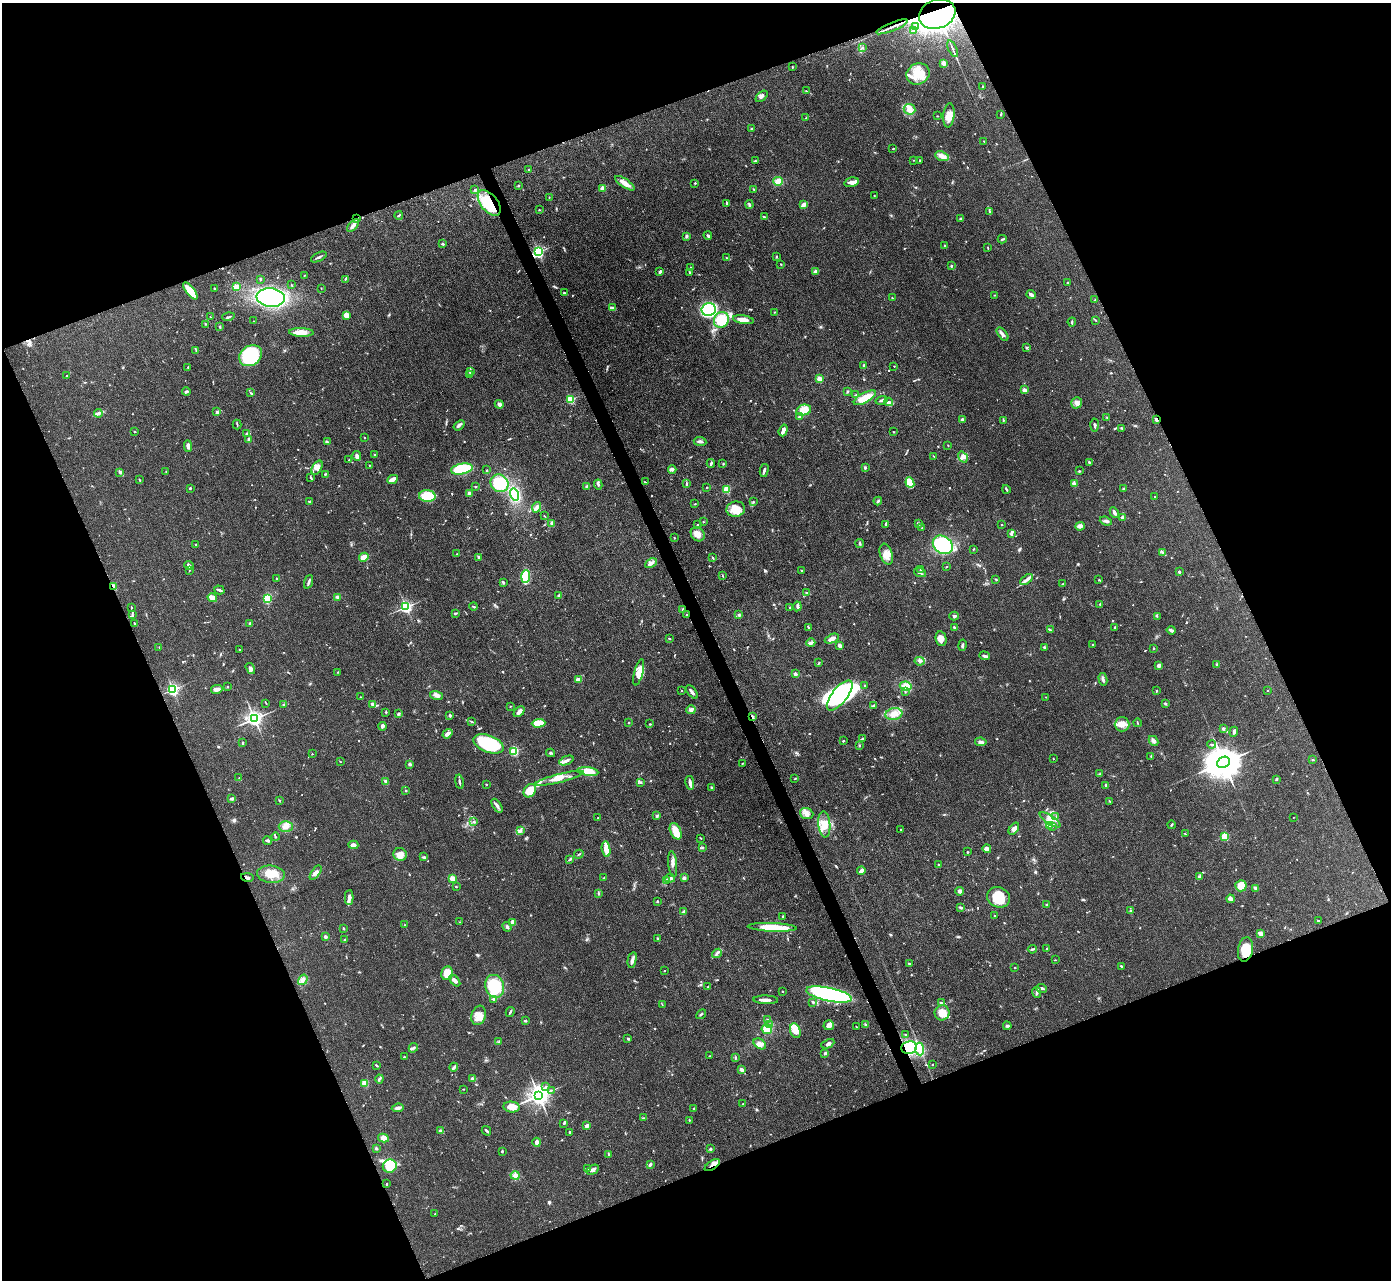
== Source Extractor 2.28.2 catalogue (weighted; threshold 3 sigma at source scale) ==
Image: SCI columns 2-5554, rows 152-5261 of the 5555 x 5545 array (HDU 1 of 3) = the unmasked area's bounding box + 8 px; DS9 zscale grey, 4 x 4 block average (1 PNG px = mean of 4 x 4 image px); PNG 1393 x 1282 px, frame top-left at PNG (2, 3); each listed source drawn as its Kron ellipse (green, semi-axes under 4 px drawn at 4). Shown black and unused: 43% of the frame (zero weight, under 3 of 4 exposures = <1% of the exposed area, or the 3 px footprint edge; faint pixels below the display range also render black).
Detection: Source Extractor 2.28.2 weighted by HDU 2 'WHT'. Background 0.07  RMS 0.0052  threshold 0.0235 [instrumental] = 3 sigma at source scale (4.5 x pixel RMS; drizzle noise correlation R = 1.50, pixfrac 1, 0.05/0.05 arcsec/px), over >= 5 px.
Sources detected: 798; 3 inside a brighter object's white glare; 6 cosmic-ray / hot-pixel residue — neither listed nor drawn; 12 coinciding with a brighter row at this scale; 43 inside a brighter listed object's ellipse — not listed separately; of the other 734, all 500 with FLUX_AUTO >= 1.6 (the completeness limit of this list) listed and drawn (234 fainter detections not listed), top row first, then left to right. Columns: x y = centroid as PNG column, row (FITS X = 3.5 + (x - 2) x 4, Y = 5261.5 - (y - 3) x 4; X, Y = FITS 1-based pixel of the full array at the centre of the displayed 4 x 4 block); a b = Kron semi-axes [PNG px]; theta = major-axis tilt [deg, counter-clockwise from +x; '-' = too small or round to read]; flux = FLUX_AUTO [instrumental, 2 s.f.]
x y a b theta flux
937 14 19 14 20 1700
892 27 17 2 22 13
915 27 3 2 - 1.9
914 31 2 2 - 2.4
862 47 2 2 - 1.7
953 49 9 2 -66 6
943 63 3 3 - 15
792 67 2 2 - 2.4
918 74 12 10 28 68
983 86 2 2 - 5.6
806 91 3 2 - 2
762 96 7 2 42 5.6
910 109 6 5 - 18
949 115 12 5 83 27
1001 115 3 2 - 2.8
937 116 2 2 - 1.9
806 117 2 2 - 1.9
751 129 3 2 - 1.8
984 141 2 2 - 1.6
893 149 3 2 - 2
942 156 7 4 -19 14
914 160 2 2 - 1.7
755 161 3 2 - 2.7
920 161 3 2 - 2.7
529 169 2 2 - 2.3
778 181 4 4 - 24
851 182 7 4 14 13
625 183 11 3 -34 32
695 183 2 2 - 3
518 186 2 2 - 3.3
603 188 2 2 - 74
754 189 3 2 - 2.2
475 190 3 2 - 2.2
874 195 2 2 - 2.8
549 197 2 2 - 1.9
489 203 15 8 -51 99
727 203 3 2 - 3.9
749 204 4 2 - 4.6
804 205 4 3 - 22
539 210 3 2 - 1.9
989 211 2 2 - 4.4
399 215 4 2 - 2.7
764 217 3 2 - 4.1
356 219 2 2 - 17
960 219 3 2 - 3.9
353 225 7 3 45 12
708 235 4 3 - 5.5
686 236 3 3 - 4.8
1002 239 4 2 - 5.3
442 244 3 2 - 4.1
945 245 2 2 - 2.2
988 247 2 2 - 1.7
538 252 3 2 - 680
319 257 8 2 26 6.5
776 257 2 2 - 2
726 258 2 2 - 1.8
781 264 3 2 - 1.9
951 266 2 2 - 6.1
691 268 2 2 - 5.9
660 271 3 2 - 5.4
690 272 3 2 - 3.7
816 272 2 2 - 43
304 275 2 2 - 1.7
260 279 2 2 - 2.6
345 279 3 2 - 2.9
1068 283 3 2 - 2.5
291 285 2 2 - 1.8
236 287 2 2 - 110
214 288 2 2 - 2.7
321 288 2 2 - 1.7
190 291 10 3 -52 67
564 293 2 2 - 5.7
995 295 3 2 - 1.8
1031 295 5 2 - 10
271 297 14 9 -6 520
892 298 2 2 - 2
1095 299 3 2 - 2.4
613 308 3 2 - 3.4
709 310 7 6 - 320
774 312 2 2 - 2
346 315 3 3 - 21
210 317 2 2 - 1.7
228 317 6 2 17 5.4
721 320 8 7 - 89
743 320 10 4 -9 28
253 321 2 2 - 2.1
1096 321 4 2 - 2.1
1072 322 4 2 - 3.4
206 324 2 2 - 1.6
220 327 3 2 - 2.7
301 332 12 4 -2 34
1002 334 8 3 -51 9.3
1026 348 3 2 - 4
196 351 2 2 - 1.9
251 356 12 9 34 180
864 365 2 2 - 6.4
894 366 2 2 - 3.2
188 367 2 2 - 2
470 372 3 2 - 8.6
470 375 2 2 - 2.6
66 376 3 2 - 1.7
819 379 2 2 - 90
1024 390 2 2 - 47
186 391 4 2 - 6.5
847 391 3 2 - 3.6
251 393 3 2 - 2.6
856 395 2 2 - 2
865 398 12 5 29 46
570 399 2 2 - 250
882 400 6 2 16 6.7
889 402 4 4 - 7
1077 403 6 5 - 13
499 404 4 3 - 7.9
804 410 7 5 13 43
216 411 3 2 - 2.7
98 413 4 3 - 6.7
800 417 2 2 - 24
1107 417 2 2 - 1.7
963 420 4 3 - 6.5
1003 420 2 2 - 1.9
1156 420 3 3 - 6.9
237 424 5 2 - 2.8
459 425 6 2 37 6.8
1095 425 6 2 86 5.4
1122 428 3 2 - 4.4
783 430 6 4 71 12
135 432 3 2 - 1.7
893 432 2 2 - 1.7
247 433 2 2 - 2.2
364 437 2 2 - 1.6
249 440 3 2 - 10
700 441 6 3 -6 7.8
327 442 2 2 - 2.3
948 445 2 2 - 1.6
188 446 6 3 -86 9
375 454 3 2 - 2.8
357 456 5 3 - 8.6
934 456 4 2 - 1.8
963 457 6 4 -54 12
349 460 2 2 - 2.3
1089 462 3 2 - 7
711 463 4 2 - 4.1
723 464 2 2 - 1.7
370 465 2 2 - 1.9
317 468 8 4 60 16
865 468 2 2 - 5.3
462 469 11 5 11 170
672 469 4 3 - 8.4
487 470 2 2 - 1.6
764 470 6 2 77 7.5
1079 471 3 2 - 2.8
120 472 3 2 - 3
166 472 2 2 - 2
325 474 3 2 - 3.1
311 478 3 2 - 4.4
392 479 6 2 25 26
139 480 4 2 - 2.4
645 482 3 2 - 1.8
500 483 9 8 - 110
910 483 5 4 - 78
1074 483 4 2 - 5.8
598 484 5 2 - 7.1
686 484 4 2 - 4.3
587 486 2 2 - 2
475 487 3 2 - 1.6
707 487 2 2 - 1.7
190 488 2 2 - 4
1006 489 4 2 - 4.4
1123 489 2 2 - 1.8
726 490 2 2 - 200
469 493 3 2 - 17
514 494 6 4 -72 120
427 496 8 6 -3 110
1155 497 2 2 - 2.6
310 501 2 2 - 3.7
878 501 4 2 - 5.3
753 502 3 2 - 2.2
695 504 2 2 - 2.1
537 507 5 2 - 5.4
736 509 9 7 9 43
1114 512 5 2 - 10
544 516 3 2 - 1.7
1123 517 2 2 - 13
1106 521 6 3 -20 7.8
703 522 2 2 - 4.2
551 523 3 2 - 3.8
918 523 3 2 - 4.5
697 524 2 2 - 2
886 524 2 2 - 12
1001 524 2 2 - 1.9
1080 526 5 3 - 12
922 528 2 2 - 1.6
698 534 8 6 -49 25
1011 534 3 3 - 4.8
674 538 3 2 - 2
196 544 2 2 - 1.8
860 544 4 2 - 3.6
943 545 11 8 -35 280
973 549 2 2 - 2.5
1162 552 4 2 - 4.3
457 554 3 2 - 1.8
886 554 11 6 -71 30
364 557 5 3 - 18
479 557 3 3 - 4.4
713 558 4 2 - 2.7
651 563 6 3 29 11
189 565 5 2 - 9
946 567 2 2 - 2.1
921 569 3 2 - 1.8
190 570 3 2 - 3.1
802 570 2 2 - 3.7
1179 572 2 2 - 17
920 573 6 2 -18 5.4
526 576 6 3 85 170
722 576 3 2 - 2.2
277 579 3 2 - 3.1
995 579 2 2 - 1.8
1026 579 7 3 37 11
1099 580 2 2 - 2
309 582 7 2 71 7.7
503 583 3 2 - 3.3
1062 584 3 2 - 3.3
114 587 2 2 - 60
219 590 5 2 - 7.5
807 593 2 2 - 2.2
559 596 3 2 - 3.2
337 597 3 3 - 6.3
212 598 5 3 - 28
267 598 3 3 - 81
1100 604 2 2 - 2.6
474 606 4 2 - 3.6
797 606 5 3 - 6.2
406 607 2 2 - 700
131 608 3 2 - 2.5
790 608 2 2 - 2.4
682 609 2 2 - 2.7
455 613 3 2 - 3.3
132 615 3 2 - 4.3
687 615 2 2 - 2
739 615 3 2 - 5.8
954 616 4 3 - 5.9
1157 616 2 2 - 1.9
134 623 2 2 - 2.6
250 623 3 2 - 3.6
808 627 4 2 - 2.5
954 627 3 2 - 3.4
1115 627 3 2 - 2.9
1050 630 4 2 - 4.1
1171 630 4 2 - 8.8
669 638 3 2 - 3.3
832 639 7 3 24 16
941 639 7 5 -78 23
811 643 4 3 - 6.7
1092 644 2 2 - 1.7
962 645 6 2 79 5
840 646 3 2 - 13
159 647 2 2 - 1.9
1045 647 3 2 - 1.8
1153 648 3 2 - 1.9
239 649 2 2 - 2.7
985 656 5 3 - 6.3
920 661 5 2 - 5.2
819 663 3 2 - 2
1159 665 4 3 - 6.7
1217 665 3 2 - 3.3
250 668 6 3 -57 8
338 672 2 2 - 1.8
639 672 13 4 75 26
795 674 3 3 - 7.6
1103 679 6 2 -77 6.8
578 680 4 3 - 19
865 685 2 2 - 1.8
906 686 6 4 -10 43
227 687 2 2 - 2.7
173 689 2 2 - 740
217 689 6 3 11 20
1267 690 2 2 - 1.8
682 691 2 2 - 1.7
1156 691 3 2 - 2.5
692 692 8 2 -52 12
905 692 2 2 - 2.3
437 695 7 4 -15 15
840 695 18 7 52 350
360 697 2 2 - 1.6
1045 697 2 2 - 1.6
266 703 4 2 - 1.8
283 704 4 2 - 3.1
373 704 4 3 - 12
1165 704 3 2 - 3.9
510 706 2 2 - 1.9
873 706 3 2 - 2.4
691 710 4 4 - 9.6
386 712 2 2 - 3.4
519 712 6 3 44 16
398 714 3 3 - 3.6
894 714 8 6 9 26
450 715 3 2 - 3.6
752 717 4 2 - 5
254 719 3 2 - 1400
471 721 3 2 - 2.3
539 723 7 4 2 67
628 723 2 2 - 1.8
1137 723 4 2 - 2.6
650 724 2 2 - 2.9
1122 724 7 7 - 25
382 726 4 3 - 7.6
1223 728 3 2 - 5.5
1234 732 5 3 - 6.4
447 734 5 2 - 17
862 738 3 2 - 2.1
843 741 3 2 - 2.6
1154 741 5 4 - 8
981 742 6 3 -8 8
243 743 3 2 - 3.6
488 744 16 8 -20 260
1212 744 4 2 - 3.1
859 745 2 2 - 1.8
514 751 2 2 - 270
551 753 4 2 - 4.3
312 754 2 2 - 3.2
1151 756 2 2 - 2
1053 759 2 2 - 1.7
1313 759 3 2 - 2.2
566 760 7 3 22 11
340 761 2 2 - 1.7
1223 762 7 5 24 9600
742 763 2 2 - 2.2
410 764 3 2 - 6.2
588 772 10 4 -7 67
1100 774 3 2 - 2.5
239 778 3 2 - 1.8
560 778 25 4 14 38
795 779 3 2 - 2.4
1276 779 3 2 - 2.9
385 781 3 2 - 5.2
459 782 7 2 -80 6.3
641 783 3 2 - 2.6
690 783 7 3 -79 14
486 784 2 2 - 6.2
1106 785 2 2 - 16
711 787 3 2 - 3.4
406 791 2 2 - 3.8
530 791 7 5 53 56
232 799 4 2 - 7.2
279 800 2 2 - 2.5
1110 801 3 2 - 2.7
497 806 8 3 -57 10
807 814 7 5 -20 19
657 815 2 2 - 1.8
1056 817 3 2 - 4.2
598 818 3 2 - 3.1
1293 818 2 2 - 1.7
1050 820 12 4 -34 25
474 822 3 2 - 2.5
824 824 13 6 -84 37
1171 825 4 2 - 3.3
286 826 7 5 1 19
1050 826 2 2 - 2.6
1052 826 3 2 - 3.9
1014 829 7 4 53 15
901 830 2 2 - 1.7
520 831 3 3 - 5.4
676 831 8 5 -66 39
1185 834 3 2 - 1.8
1225 836 2 2 - 200
275 837 4 2 - 4.1
700 838 3 2 - 2.1
267 841 4 2 - 8.1
353 845 5 3 - 9.6
702 848 2 2 - 1.8
606 849 7 3 -80 39
987 849 4 4 - 19
967 852 3 2 - 2.4
400 854 7 6 - 25
579 854 5 2 - 3.1
424 857 4 2 - 3.9
570 859 3 2 - 2.4
673 864 13 3 -84 16
939 864 2 2 - 8.3
861 870 4 2 - 12
316 873 8 3 54 13
271 874 14 8 -5 46
1200 876 4 3 - 7.5
247 877 6 2 -10 4.8
604 877 2 2 - 2.2
670 878 5 2 - 10
684 878 2 2 - 15
452 879 2 2 - 110
666 880 3 2 - 4.8
1241 886 5 5 - 56
456 887 2 2 - 2.8
1256 888 4 3 - 6.8
960 891 4 4 - 7.4
598 893 3 2 - 2.3
349 897 7 4 88 12
998 897 12 10 -22 83
1231 899 4 3 - 15
657 901 2 2 - 11
1046 905 3 2 - 2.5
960 908 4 3 - 4.7
1130 910 3 2 - 2.6
684 912 4 2 - 6.5
783 916 2 2 - 13
995 916 2 2 - 5.5
1318 921 4 2 - 3
460 922 3 2 - 2
513 922 2 2 - 58
405 925 3 2 - 1.9
507 927 5 2 - 4.5
772 927 25 4 -2 100
343 929 2 2 - 2
1261 934 4 2 - 31
325 937 2 2 - 7.9
657 938 2 2 - 3.4
345 940 2 2 - 2.5
1046 948 3 2 - 2.4
1032 949 4 2 - 5
1245 949 12 7 80 58
717 953 5 2 - 6
632 960 8 3 77 11
1055 960 2 2 - 1.8
909 963 3 2 - 2.2
1122 966 3 2 - 4.3
1015 968 2 2 - 2.1
664 971 2 2 - 1.7
447 973 7 5 78 60
303 980 5 3 - 8.8
455 981 7 3 -49 14
495 986 11 9 -73 150
707 987 3 2 - 2.7
1042 988 5 3 - 7
782 991 2 2 - 3
1037 992 5 3 - 5.8
829 994 23 6 -12 600
494 999 3 2 - 9.8
766 1000 12 3 -2 17
813 1002 3 2 - 4.1
941 1003 3 2 - 2.4
662 1004 3 2 - 1.9
510 1012 5 2 - 4.6
942 1013 7 7 - 36
701 1014 5 2 - 3.8
479 1015 10 7 73 28
767 1019 2 2 - 2.2
525 1021 4 2 - 4.2
865 1024 3 2 - 3.2
770 1025 4 3 - 7.9
829 1025 5 5 - 19
1007 1026 4 2 - 5.8
856 1027 3 2 - 2.2
767 1029 5 5 - 28
795 1031 8 5 -70 31
906 1035 4 2 - 1.7
628 1039 2 2 - 5.5
499 1041 3 2 - 1.6
760 1044 7 4 -34 19
828 1044 7 3 25 10
909 1047 8 6 9 230
413 1048 5 2 - 4.5
920 1049 6 4 -86 33
825 1053 2 2 - 5.4
710 1056 2 2 - 1.7
404 1057 2 2 - 3.8
735 1058 3 2 - 3.2
376 1065 3 2 - 3
932 1065 2 2 - 3.5
454 1067 4 2 - 10
741 1070 3 2 - 12
379 1079 4 2 - 4.9
473 1079 4 2 - 12
365 1083 2 2 - 140
546 1087 3 2 - 2.5
463 1089 2 2 - 1.8
552 1090 2 2 - 1.8
539 1095 3 3 - 2700
743 1104 2 2 - 2.6
511 1107 8 5 -6 29
398 1108 6 3 6 9.2
694 1109 3 2 - 3.2
643 1118 2 2 - 2
689 1120 2 2 - 2.4
564 1123 3 2 - 3.8
587 1126 4 3 - 12
441 1131 3 2 - 2.3
486 1131 5 2 - 5.9
570 1132 2 2 - 11
383 1138 5 3 - 17
537 1142 4 3 - 12
376 1148 3 3 - 4.2
710 1149 4 2 - 3.3
502 1151 3 2 - 2.6
609 1155 3 2 - 2.1
650 1164 4 2 - 6.7
712 1165 8 2 34 13
390 1166 7 6 - 82
587 1169 3 2 - 2.3
593 1170 7 3 27 10
515 1175 4 3 - 9.4
386 1184 3 2 - 2.2
435 1214 2 2 - 1.7
Overlapping masked pixels (flux is a lower limit): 13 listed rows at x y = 937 14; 892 27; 489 203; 356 219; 538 252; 1156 420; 114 587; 687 615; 752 717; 247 877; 1245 949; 909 1047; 712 1165
Diffuse or blended objects may show on this block-average render without a row.